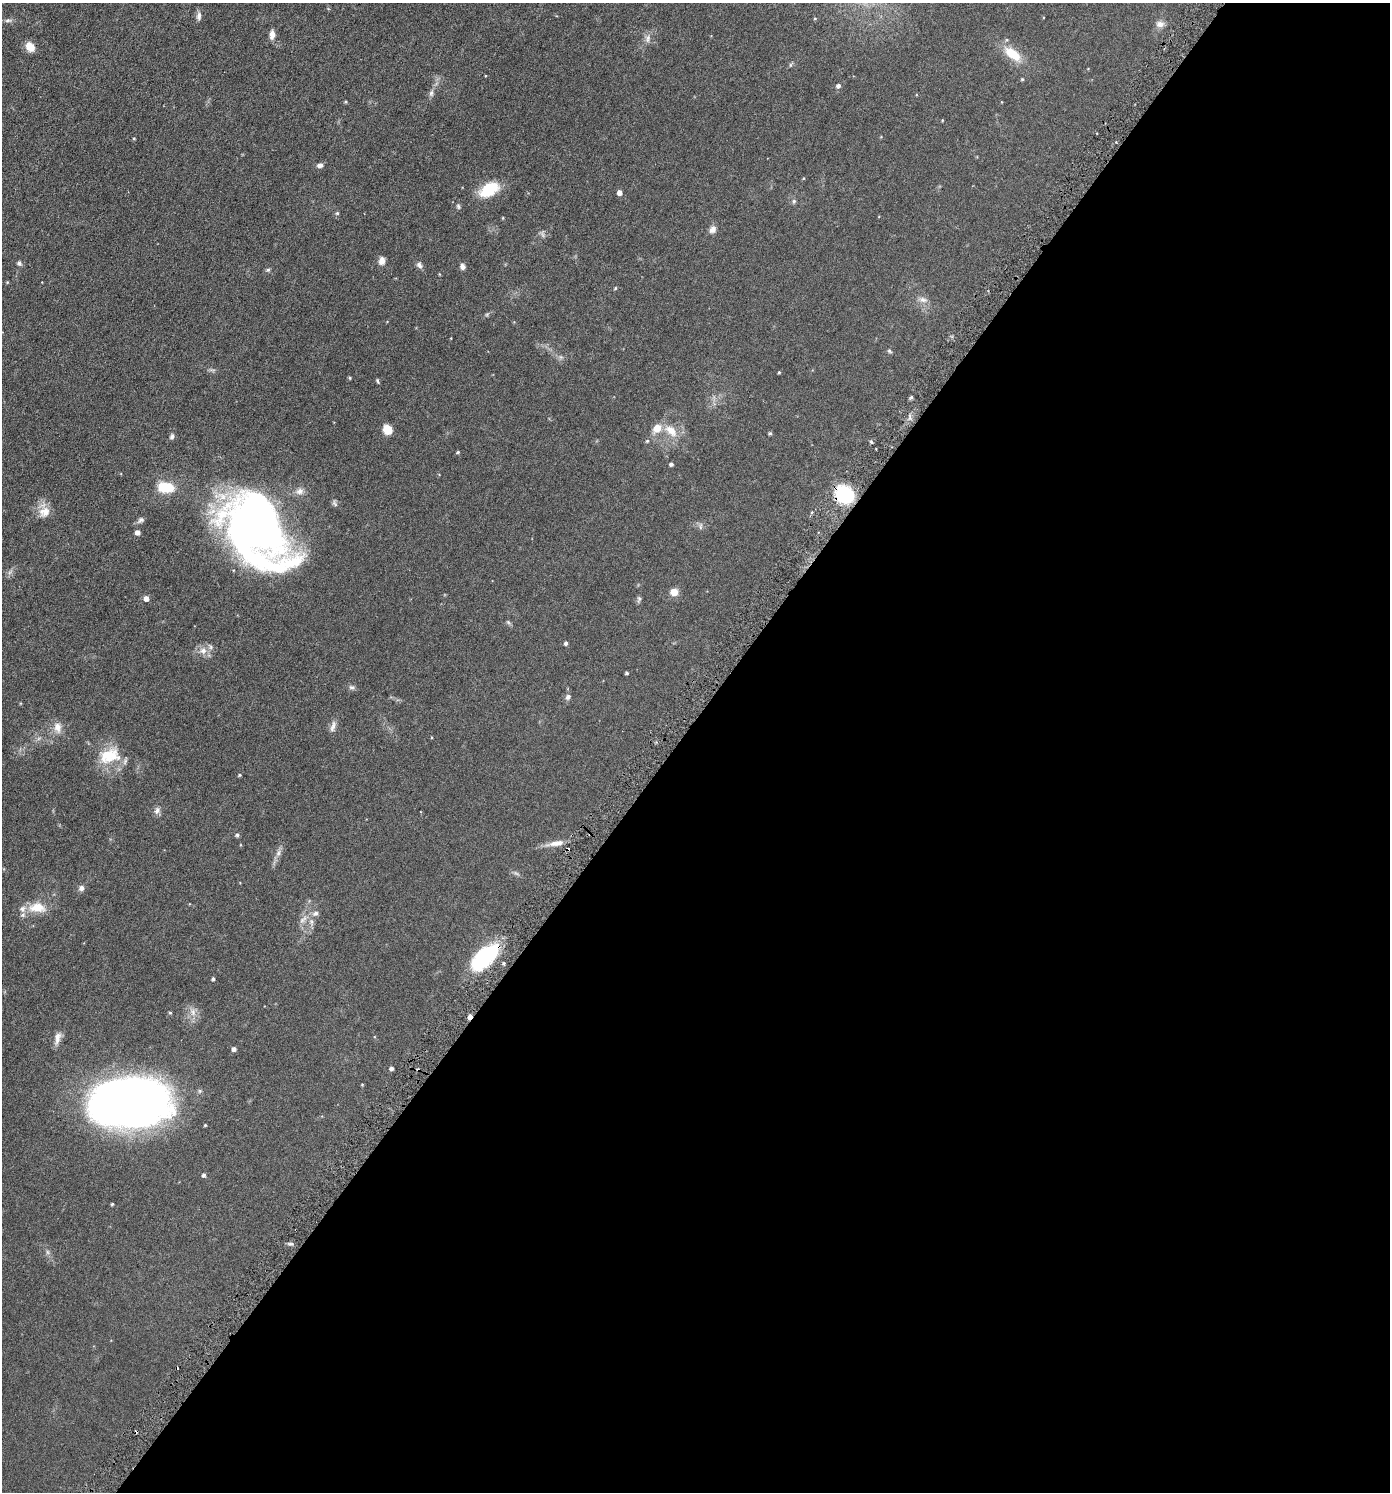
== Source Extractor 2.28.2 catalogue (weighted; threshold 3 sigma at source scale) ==
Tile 12 of 4 x 4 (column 4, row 3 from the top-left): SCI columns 4317-5704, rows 1511-3000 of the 6001 x 5996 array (HDU 1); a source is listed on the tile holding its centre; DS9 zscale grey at full resolution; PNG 1392 x 1494 px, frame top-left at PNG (2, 3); no overlay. Shown black and unused: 52% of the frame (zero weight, under 3 of 6 exposures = <1% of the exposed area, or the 3 px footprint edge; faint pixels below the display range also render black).
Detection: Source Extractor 2.28.2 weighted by HDU 2 'WHT'; one run over the whole footprint, this tile lists its part. Background 0.0567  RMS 0.0059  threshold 0.0242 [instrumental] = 3 sigma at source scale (4.09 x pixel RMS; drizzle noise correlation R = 1.36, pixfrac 0.8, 0.05/0.05 arcsec/px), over >= 5 px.
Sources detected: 104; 3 too faint to see at this stretch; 2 inside a brighter object's white glare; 4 cosmic-ray / hot-pixel residue — not listed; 2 inside a brighter listed object's ellipse — not listed separately; the other 93 listed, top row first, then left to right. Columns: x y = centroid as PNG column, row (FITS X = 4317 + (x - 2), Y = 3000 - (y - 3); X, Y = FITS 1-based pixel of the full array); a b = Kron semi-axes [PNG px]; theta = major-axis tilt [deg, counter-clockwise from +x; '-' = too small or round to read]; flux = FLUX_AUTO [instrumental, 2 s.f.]
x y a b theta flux
199 16 12 6 86 1.9
815 18 5 3 - 0.39
8 20 11 5 3 1.3
1160 24 12 8 -9 2.7
272 35 11 6 89 3.2
648 39 12 8 85 2.5
30 47 12 9 -53 4.7
1013 54 27 12 -38 11
1022 79 4 4 - 0.56
838 86 5 5 - 1.6
431 93 10 5 72 1.6
346 102 5 4 - 0.49
942 120 4 3 - 0.38
134 138 4 3 - 0.52
320 165 7 5 23 1.8
489 190 19 11 32 20
619 192 5 4 - 2.9
794 201 7 6 - 1
458 206 8 5 -70 0.91
337 213 5 5 - 0.68
713 229 10 8 55 2.4
382 261 10 7 83 2.9
19 263 6 5 - 1.5
419 265 9 7 -56 1.7
463 266 7 6 - 1.9
268 270 6 5 - 0.82
7 282 5 3 - 0.47
615 288 4 4 - 0.56
923 300 14 7 -13 2.8
487 314 6 4 19 0.71
451 338 4 2 - 0.31
889 351 6 4 -41 0.79
561 357 6 6 - 1.2
779 372 3 3 - 0.53
350 378 4 4 - 0.58
377 381 6 4 -70 0.69
911 397 5 4 - 0.95
657 428 7 6 - 11
388 429 9 7 -59 8.1
671 431 20 12 -40 8.5
770 433 5 4 - 0.79
172 436 8 6 73 1.3
647 441 5 5 - 0.7
871 442 5 3 - 0.71
458 452 4 3 - 0.7
671 464 4 4 - 1.2
166 487 18 11 -6 13
300 491 11 9 11 2.9
845 494 14 12 -43 43
334 503 10 6 -56 1.2
44 511 19 14 -78 6.3
141 520 10 7 37 1.5
700 526 11 5 90 1.3
255 527 75 49 -52 340
137 532 5 4 - 2.4
10 572 7 4 71 1.1
674 592 8 7 - 4.6
146 598 5 5 - 3.1
639 599 10 5 83 1.1
508 622 7 4 -45 0.77
566 643 4 4 - 1.1
203 650 11 10 - 3.8
626 673 3 3 - 0.74
352 687 9 6 -16 1.4
568 697 8 6 49 1.6
333 726 17 6 71 2.5
57 727 15 11 -83 4.6
39 738 7 4 19 1
109 755 30 21 13 17
239 775 4 3 - 0.56
157 810 10 8 69 2.1
237 835 5 4 - 1.1
555 843 28 7 10 4.7
278 853 12 6 68 2.2
81 888 8 6 52 1.9
37 907 23 13 -4 10
315 913 9 7 18 1.8
303 920 15 7 48 3.3
311 922 10 6 -77 2.1
484 957 32 16 44 46
504 963 4 3 - 0.78
213 979 4 3 - 0.92
193 1012 13 8 -74 3.5
170 1013 4 4 - 0.62
470 1017 5 3 - 2.6
57 1038 19 8 74 3.4
234 1049 5 4 - 1.8
391 1068 4 4 - 1.4
362 1084 3 3 - 0.43
129 1101 65 36 -1 450
205 1125 3 3 - 0.53
204 1175 5 4 - 1.2
112 1204 3 3 - 0.66
Overlapping masked pixels (flux is a lower limit): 3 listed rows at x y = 845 494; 484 957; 470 1017